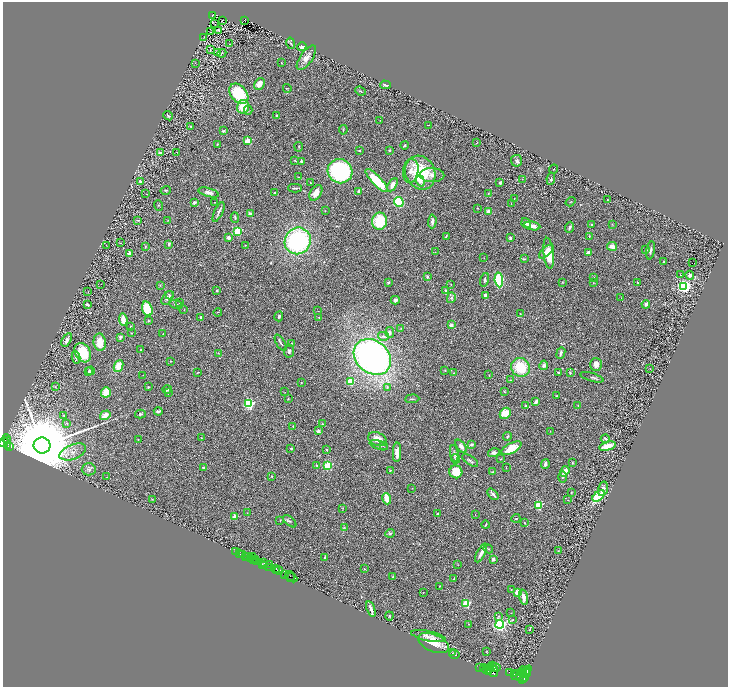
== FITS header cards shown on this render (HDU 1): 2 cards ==
NAXIS1  =                 1451
NAXIS2  =                 1369

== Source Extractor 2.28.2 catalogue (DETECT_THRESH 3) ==
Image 1451 x 1369 px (HDU 1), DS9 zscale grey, zoomed out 1/2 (1 PNG px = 2 x 2 image px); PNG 730 x 689 px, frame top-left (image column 2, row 1369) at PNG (3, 2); each listed source drawn as its Kron ellipse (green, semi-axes under 4 px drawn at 4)
Background 0.401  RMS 0.028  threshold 0.084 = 3 sigma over >= 5 px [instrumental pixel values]
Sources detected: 370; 33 cannot appear on this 1/2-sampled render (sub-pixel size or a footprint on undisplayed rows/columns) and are neither listed nor drawn; the other 337 listed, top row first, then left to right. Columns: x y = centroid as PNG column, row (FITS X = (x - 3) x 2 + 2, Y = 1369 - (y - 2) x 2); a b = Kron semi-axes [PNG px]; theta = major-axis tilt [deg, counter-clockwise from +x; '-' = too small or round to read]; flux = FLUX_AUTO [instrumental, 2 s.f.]
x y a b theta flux
212 16 2 1 - 2.2
245 20 2 1 - 3.1
222 21 2 1 - 1.8
215 24 2 1 - 2.4
219 30 2 2 - 39
211 32 4 1 - 2.1
204 37 2 1 - 1.4
291 43 6 3 -78 6.7
230 44 3 1 - 2.4
302 47 4 4 - 22
210 50 3 2 - 2.5
217 53 4 2 - 4.8
222 53 4 2 - 2.8
306 58 14 6 55 44
281 62 2 2 - 2.1
195 63 2 2 - 2.1
260 84 6 5 - 51
385 85 5 3 - 11
287 88 4 1 - 2.5
360 91 5 3 - 4.5
239 94 11 8 -53 240
243 107 7 6 - 100
248 110 4 3 - 5.9
168 116 5 3 - 6.4
277 116 3 3 - 6.9
380 120 2 1 - 1.6
428 125 3 1 - 1.6
191 126 2 2 - 5
343 130 5 3 - 5.2
223 131 3 3 - 4.8
248 141 2 2 - 190
477 143 3 1 - 2
217 144 2 2 - 4
405 145 4 3 - 4.8
299 147 5 2 - 4.6
389 150 2 2 - 19
359 151 2 2 - 6.5
176 152 3 1 - 1.6
160 153 2 2 - 21
295 161 3 2 - 3.6
301 161 3 2 - 10
517 161 6 5 - 15
553 169 5 2 - 3.2
340 171 12 12 - 720
411 171 12 7 81 34
420 173 17 14 -64 240
432 175 12 7 -1 27
299 177 3 2 - 2.6
522 179 3 2 - 2.7
551 179 6 3 79 7.7
140 181 3 2 - 14
377 181 15 4 -46 240
420 181 6 4 -71 14
310 183 3 2 - 2.6
500 183 2 2 - 12
393 185 7 4 59 33
295 188 7 2 1 6.6
166 190 5 3 - 5.5
359 191 2 2 - 36
209 192 10 4 -15 27
275 193 3 2 - 4.6
316 193 8 5 56 51
488 193 2 2 - 2.7
146 194 2 1 - 1.4
514 198 2 1 - 1.7
607 200 2 1 - 3.1
215 202 2 1 - 1.6
399 202 5 4 - 230
571 202 5 2 - 4.1
194 203 3 2 - 13
511 203 2 1 - 1.6
159 205 5 2 - 4.1
477 208 3 2 - 2.8
325 211 3 1 - 1.6
489 211 4 3 - 24
219 212 11 3 65 13
250 214 2 2 - 58
235 217 5 3 - 6.2
138 220 3 2 - 2.2
168 220 3 2 - 2
380 221 8 7 - 180
432 221 7 3 87 20
526 223 5 4 - 17
612 224 3 2 - 2.4
592 225 2 2 - 4.7
532 226 8 3 -10 35
570 227 6 3 65 9.4
238 231 3 3 - 340
446 236 3 2 - 4.6
589 236 3 2 - 3.1
229 238 3 3 - 30
510 238 3 2 - 19
298 241 13 12 - 740
120 243 3 2 - 2.9
169 244 4 3 - 7.6
106 245 2 1 - 1.5
245 245 2 2 - 2.5
612 246 5 3 - 38
145 247 3 3 - 3.2
646 250 2 2 - 23
650 250 9 3 79 12
435 252 2 2 - 1.7
546 252 9 4 43 63
130 253 3 3 - 35
549 253 15 5 -84 110
588 253 4 3 - 21
484 258 2 1 - 1.8
524 259 4 2 - 5.2
664 261 2 2 - 3.3
692 263 2 1 - 32
680 275 4 2 - 3.7
690 275 4 4 - 21
427 277 4 3 - 7.1
593 277 3 2 - 3.6
485 280 7 2 76 9
499 280 7 4 -84 260
562 282 3 2 - 2.2
637 282 3 2 - 2.3
388 283 3 2 - 9.1
593 283 2 2 - 4
101 284 2 1 - 1.8
451 284 2 1 - 2.2
160 285 3 2 - 3
684 286 3 3 - 1600
217 291 3 2 - 6.8
446 291 3 2 - 10
88 292 2 2 - 2.3
170 295 4 3 - 5
485 295 3 3 - 17
167 298 8 5 56 14
451 298 5 3 - 10
621 298 2 1 - 1.9
395 300 4 4 - 13
179 303 3 2 - 2.4
646 304 4 3 - 16
87 305 3 2 - 14
176 305 7 4 -17 11
147 309 7 5 -71 220
184 310 2 2 - 2.3
318 311 2 2 - 2.2
218 312 4 1 - 2.1
520 314 2 2 - 3.2
279 316 5 3 - 8
201 317 3 2 - 7.2
319 317 3 2 - 2.7
123 320 6 4 -84 57
148 321 3 3 - 5.3
451 325 4 3 - 16
131 327 2 2 - 13
401 328 2 2 - 2.4
390 332 5 3 - 14
131 333 3 2 - 2
163 333 2 2 - 2.1
383 336 5 4 - 8.1
120 337 3 3 - 14
67 340 7 4 59 22
100 342 8 6 -82 68
281 343 9 2 -58 8.8
292 343 3 2 - 4.3
141 350 2 2 - 3.4
289 351 6 5 - 11
83 353 10 7 -59 140
218 353 3 2 - 2.5
561 353 6 3 69 10
76 357 6 4 -81 15
372 357 20 16 -40 2000
171 361 2 1 - 2.4
596 364 6 6 - 34
544 365 5 3 - 18
119 366 6 4 65 59
520 367 10 9 - 150
650 369 3 2 - 2.2
445 370 2 2 - 4
88 371 3 2 - 3.7
91 371 4 4 - 11
558 372 3 2 - 4.7
198 373 3 2 - 2.6
454 373 4 2 - 3.9
570 373 3 3 - 5.5
143 375 2 1 - 1.3
489 375 2 2 - 2.1
592 377 12 2 -17 8.3
511 380 2 2 - 2.9
350 381 3 3 - 270
301 383 2 2 - 2.1
55 387 3 2 - 2.5
148 387 2 2 - 5.8
387 387 3 3 - 6.4
167 390 5 2 - 12
504 391 3 2 - 3.5
106 392 5 5 - 53
285 392 2 2 - 1.4
168 393 3 2 - 3.7
557 396 3 2 - 4.6
288 399 3 2 - 3.2
412 399 7 2 4 5.8
536 402 3 2 - 28
249 404 3 3 - 800
578 405 3 2 - 2.6
526 406 3 2 - 4.3
158 411 4 2 - 9.5
505 413 6 5 - 72
140 414 5 3 - 6.7
64 415 2 2 - 5.5
105 415 5 4 - 44
67 423 4 4 - 7.3
323 424 3 2 - 2.8
293 426 3 2 - 3.1
318 431 3 2 - 17
550 431 2 1 - 1.5
507 436 4 2 - 6
201 438 2 2 - 3.1
6 439 4 2 - 220
377 439 9 6 -23 57
605 439 4 3 - 6.7
7 440 3 1 - 190
138 440 2 2 - 3.6
4 442 5 2 - 590
472 444 3 3 - 11
7 445 3 2 - 260
42 445 8 8 - 99000
379 445 9 3 -20 13
10 446 3 2 - 180
383 446 3 2 - 1.9
461 446 7 4 -52 22
608 446 8 4 15 72
511 448 11 5 29 88
291 449 4 3 - 5.4
326 449 3 2 - 4.8
73 452 14 7 22 47
397 452 10 4 88 31
454 453 8 4 -83 14
494 453 6 4 15 17
456 459 5 3 - 6.1
501 459 2 1 - 2.6
470 460 9 3 -34 9.2
572 463 4 2 - 3.8
545 464 5 3 - 13
328 465 3 3 - 390
317 466 3 2 - 3.9
203 467 3 2 - 11
506 468 2 2 - 2.9
89 469 7 6 - 16
390 470 4 2 - 3.7
565 471 5 3 - 45
456 472 6 6 - 120
493 472 3 2 - 4.4
271 476 3 2 - 3.2
107 477 2 1 - 1.7
563 477 6 3 -89 6.7
412 488 2 1 - 1.7
603 489 7 4 74 17
571 492 3 2 - 2.6
493 494 7 3 -49 17
598 496 7 4 40 240
152 499 2 1 - 2.1
386 499 6 3 -69 96
568 500 2 1 - 1.6
539 505 3 3 - 450
342 508 3 2 - 2.4
247 513 2 2 - 2.1
438 514 4 3 - 9.8
475 515 2 1 - 1.2
235 517 2 2 - 140
516 518 5 2 - 3.6
280 520 3 2 - 2.7
290 521 8 3 -39 7.5
524 523 3 2 - 3.7
486 525 4 2 - 4.9
344 527 3 2 - 3.2
390 533 5 3 - 6.8
488 549 5 2 - 3.9
235 551 3 1 - 62
558 551 3 1 - 2.1
239 553 3 1 - 80
481 553 10 3 62 24
243 555 3 1 - 570
245 556 3 1 - 46
252 556 2 1 - 13
247 557 2 2 - 35
251 558 3 1 - 37
325 558 3 2 - 6.7
255 559 3 1 - 500
493 559 3 3 - 13
253 560 2 2 - 30
256 561 2 1 - 500
264 563 3 2 - 200
262 564 2 1 - 230
270 564 3 2 - 150
458 564 4 1 - 1.9
265 565 3 2 - 98
269 567 4 2 - 120
276 568 3 2 - 640
364 569 3 2 - 3.2
279 570 4 2 - 290
277 571 2 1 - 100
285 574 3 2 - 460
290 576 5 2 - 160
393 576 3 2 - 2.8
291 577 6 2 -24 150
454 579 2 2 - 2
440 586 2 2 - 2
511 590 2 2 - 3.2
423 592 2 1 - 1.9
518 593 4 4 - 50
523 597 8 4 -77 27
466 603 3 3 - 390
371 609 8 2 -72 22
511 613 2 2 - 1.7
389 616 4 2 - 3.2
499 616 4 3 - 5
513 620 3 2 - 3
469 624 3 2 - 2
500 624 4 3 - 1800
530 629 3 2 - 4.3
428 636 17 5 -12 33
434 643 16 8 -23 96
487 652 3 2 - 2.8
452 653 2 2 - 2.7
454 654 5 3 - 4.6
492 666 2 2 - 1100
479 667 2 1 - 110
495 667 6 3 -9 2800
490 668 2 2 - 1000
484 669 4 3 - 2300
487 669 5 3 - 3800
489 671 2 2 - 1400
523 671 4 2 - 1400
494 672 5 3 - 2700
510 672 2 1 - 73
524 672 6 2 46 1600
528 672 3 1 - 480
515 674 3 3 - 1800
517 675 6 3 38 3100
525 675 10 2 62 1400
520 676 3 2 - 1500
524 678 3 2 - 1300
At the frame edge (FLAGS 8, measured only in part): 1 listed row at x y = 4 442
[33 sub-pixel or undisplayed-footprint detections neither listed nor drawn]